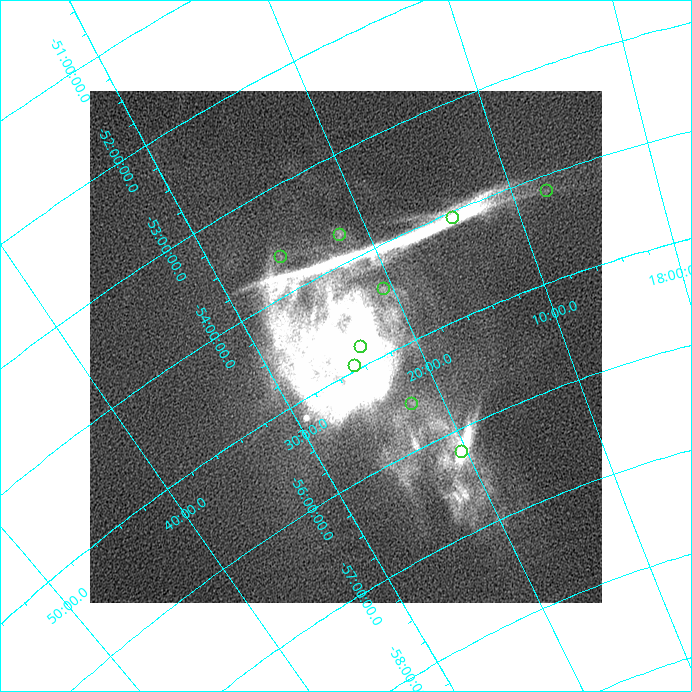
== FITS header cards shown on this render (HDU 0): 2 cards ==
NAXIS1  =                  512
NAXIS2  =                  512

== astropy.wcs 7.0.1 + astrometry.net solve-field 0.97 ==
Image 512 x 512 px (HDU 0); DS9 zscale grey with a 90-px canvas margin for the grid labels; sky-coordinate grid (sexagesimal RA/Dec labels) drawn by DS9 from the SOLVED WCS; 9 Tycho-2 reference stars matched to detected sources circled (green)
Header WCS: RA---SIN/DEC--SIN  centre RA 03:44:00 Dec -30:00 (56.00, -30.00 deg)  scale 3.81 arcsec/px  FOV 32.6' x 32.6'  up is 0 deg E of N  parity normal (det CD < 0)
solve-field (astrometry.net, Tycho-2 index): SOLVED blind (the header's WCS was not the basis of the solution)
Solved WCS: RA---TAN-SIP/DEC--TAN-SIP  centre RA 18:24:38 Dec -54:45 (276.16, -54.74 deg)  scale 36.3 x 35.5 arcsec/px (non-square pixels)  FOV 309.6' x 302.9'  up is -27 deg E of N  parity normal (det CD < 0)
** header WCS and blind solve DISAGREE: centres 5310' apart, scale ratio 9.51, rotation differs -27 deg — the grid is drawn from the SOLVED WCS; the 'Header WCS' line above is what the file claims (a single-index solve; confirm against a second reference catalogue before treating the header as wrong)
Tycho-2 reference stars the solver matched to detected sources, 9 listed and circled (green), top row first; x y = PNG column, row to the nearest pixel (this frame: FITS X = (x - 90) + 1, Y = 512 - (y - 91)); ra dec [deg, ICRS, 3 dp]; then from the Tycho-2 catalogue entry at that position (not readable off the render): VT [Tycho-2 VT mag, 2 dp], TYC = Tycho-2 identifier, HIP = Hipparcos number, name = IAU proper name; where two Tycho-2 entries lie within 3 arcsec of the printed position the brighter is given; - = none
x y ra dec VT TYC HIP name
547 191 271.900 -54.150 7.56 8743-667-1 - -
453 218 273.598 -54.057 8.65 8744-880-1 89380 -
340 235 275.437 -53.735 8.79 8744-2454-1 89995 -
281 257 276.454 -53.642 7.30 8744-2676-1 - -
384 289 275.147 -54.409 8.74 8748-1398-1 - -
361 347 275.916 -54.818 8.54 8748-1113-1 90136 -
355 366 276.162 -54.957 7.86 8748-429-1 90231 -
412 404 275.541 -55.564 8.07 8748-2275-1 90026 -
462 452 275.089 -56.216 7.05 8748-219-1 89872 -